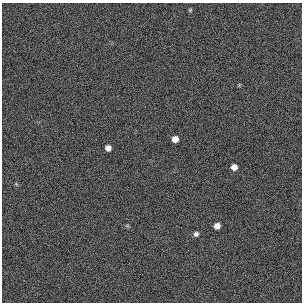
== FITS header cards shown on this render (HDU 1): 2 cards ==
NAXIS1  =                  300 / length of original image axis
NAXIS2  =                  300 / length of original image axis

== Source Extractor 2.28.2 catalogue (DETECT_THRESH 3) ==
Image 300 x 300 px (HDU 1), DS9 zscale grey, 1 PNG px = 1 image px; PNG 304 x 304 px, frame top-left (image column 1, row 300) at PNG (2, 3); no overlay
Background 383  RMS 67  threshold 200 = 3 sigma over >= 5 px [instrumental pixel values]
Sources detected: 6; all 6 listed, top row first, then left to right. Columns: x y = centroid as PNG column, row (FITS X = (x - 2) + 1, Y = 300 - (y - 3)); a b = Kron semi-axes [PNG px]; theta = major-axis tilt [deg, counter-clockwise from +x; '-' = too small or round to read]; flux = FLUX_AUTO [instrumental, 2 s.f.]
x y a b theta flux
190 10 6 4 46 4700
175 139 6 5 - 34000
108 148 5 5 - 25000
234 167 5 5 - 27000
217 226 5 5 - 27000
196 234 6 5 - 12000